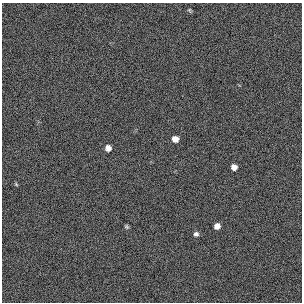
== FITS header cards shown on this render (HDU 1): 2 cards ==
NAXIS1  =                  300 / length of original image axis
NAXIS2  =                  300 / length of original image axis

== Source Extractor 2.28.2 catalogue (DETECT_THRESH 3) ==
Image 300 x 300 px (HDU 1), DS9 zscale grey, 1 PNG px = 1 image px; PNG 304 x 304 px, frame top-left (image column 1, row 300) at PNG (2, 3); no overlay
Background 385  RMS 66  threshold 198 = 3 sigma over >= 5 px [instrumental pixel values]
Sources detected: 8; all 8 listed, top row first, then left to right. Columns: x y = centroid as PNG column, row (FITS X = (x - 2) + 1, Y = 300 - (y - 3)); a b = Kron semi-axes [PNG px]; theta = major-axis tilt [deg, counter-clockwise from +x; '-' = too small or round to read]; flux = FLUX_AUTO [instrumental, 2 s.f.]
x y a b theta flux
189 10 5 5 - 5500
175 139 6 5 - 33000
108 148 6 6 - 26000
234 167 6 5 - 25000
16 184 5 4 - 4700
217 226 5 5 - 25000
126 227 5 5 - 6700
196 234 6 6 - 12000